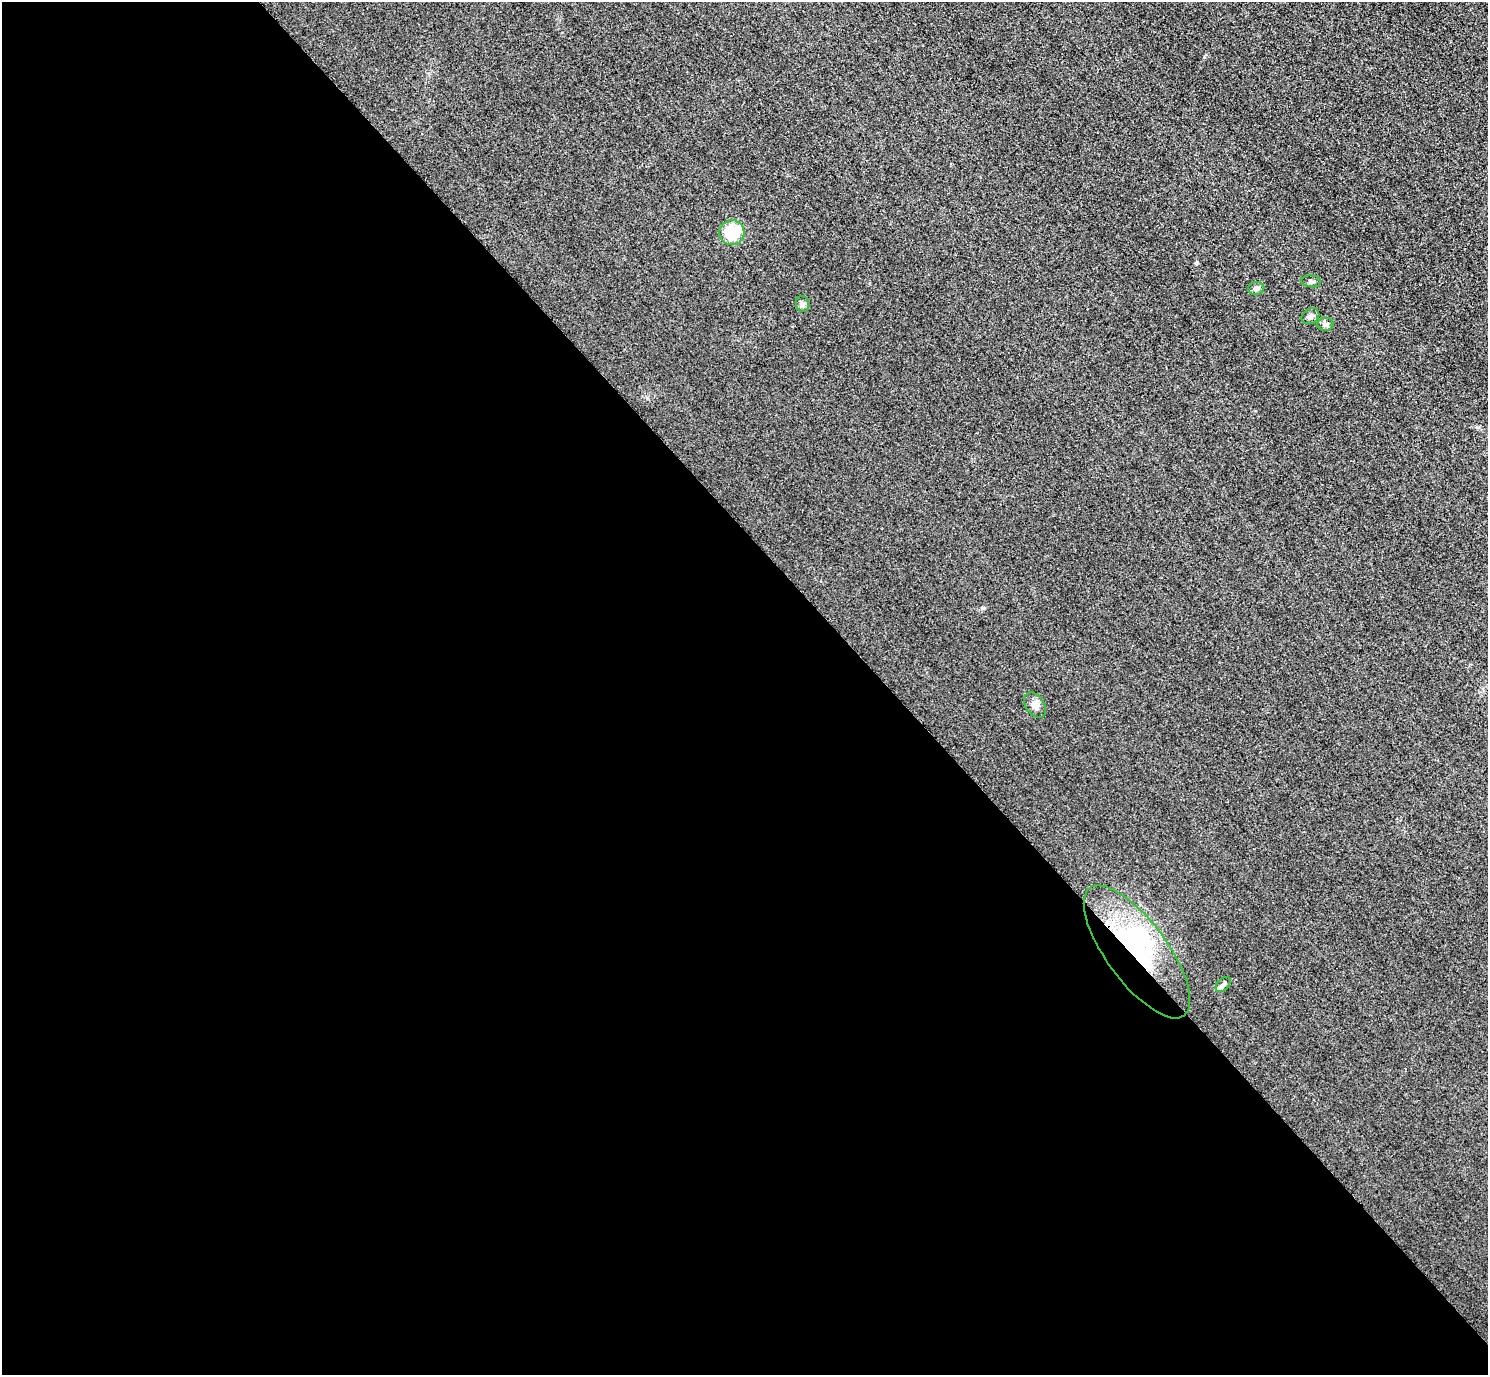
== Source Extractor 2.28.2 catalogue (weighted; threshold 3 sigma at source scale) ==
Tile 9 of 4 x 4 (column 1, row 3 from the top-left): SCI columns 32-1517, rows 1558-2930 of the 6005 x 6003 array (HDU 1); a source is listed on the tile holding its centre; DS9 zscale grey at full resolution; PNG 1490 x 1377 px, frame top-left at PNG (2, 2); each listed source drawn as its Kron ellipse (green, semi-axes under 4 px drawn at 4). Shown black and unused: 60% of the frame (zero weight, under 3 of 4 exposures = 3% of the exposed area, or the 3 px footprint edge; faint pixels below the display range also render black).
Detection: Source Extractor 2.28.2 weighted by HDU 2 'WHT'; one run over the whole footprint, this tile lists its part. Background 0.0531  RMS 0.016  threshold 0.0724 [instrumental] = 3 sigma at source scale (4.5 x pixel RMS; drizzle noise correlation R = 1.50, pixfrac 1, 0.05/0.05 arcsec/px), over >= 5 px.
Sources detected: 10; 1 inside a brighter object's white glare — neither listed nor drawn; the other 9 listed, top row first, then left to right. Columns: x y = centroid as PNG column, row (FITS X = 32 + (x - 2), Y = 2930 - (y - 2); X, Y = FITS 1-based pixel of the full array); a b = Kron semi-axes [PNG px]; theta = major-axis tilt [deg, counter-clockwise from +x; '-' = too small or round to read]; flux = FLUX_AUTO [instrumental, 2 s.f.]
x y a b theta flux
732 233 12 12 - 48
1311 281 10 6 -6 3.9
1256 288 8 6 13 4.5
803 304 8 6 -75 4.9
1310 316 9 7 34 5.7
1325 324 8 6 0 4.2
1035 705 14 9 -56 9.8
1137 952 79 30 -53 230
1223 984 9 5 44 4.7
Overlapping masked pixels (flux is a lower limit): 1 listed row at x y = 1137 952